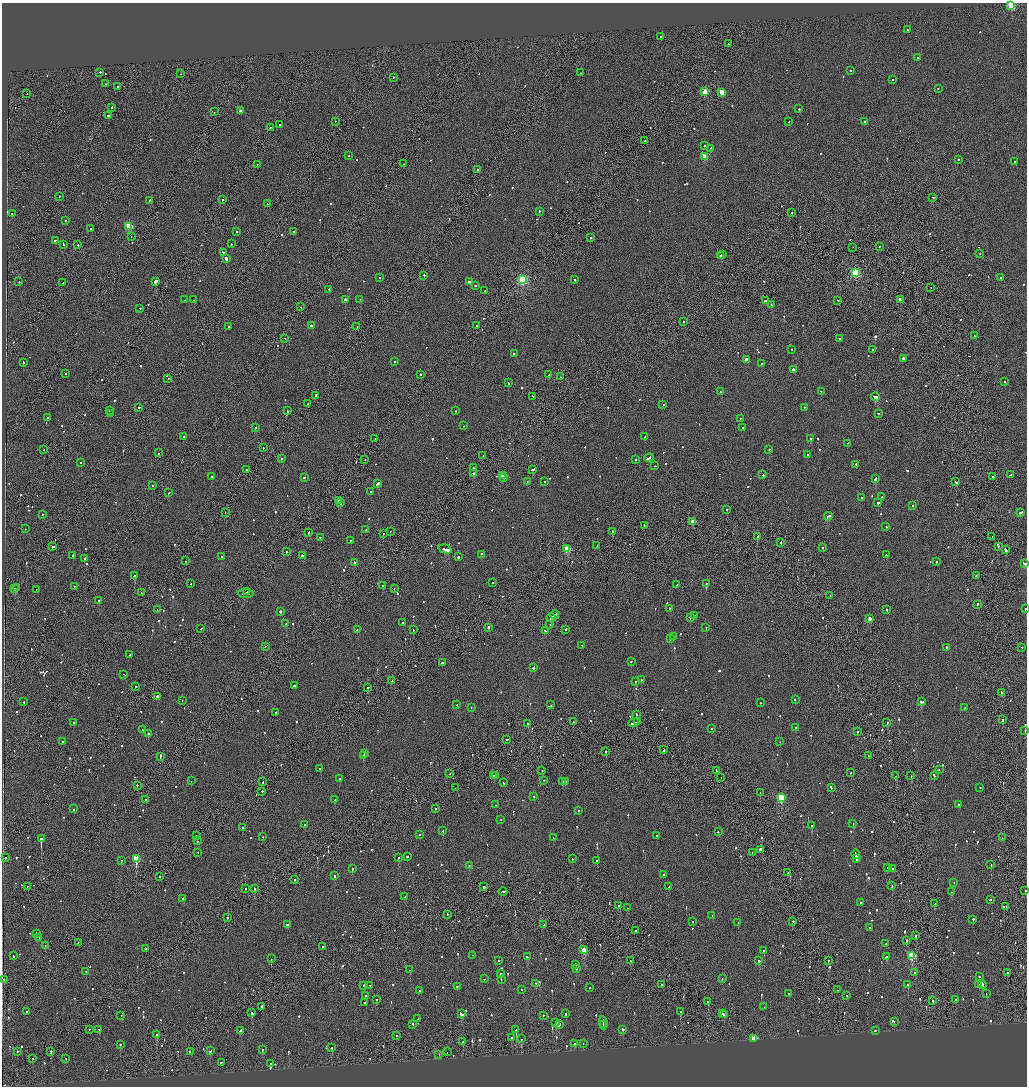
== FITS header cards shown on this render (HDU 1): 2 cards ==
NAXIS1  =                 2050
NAXIS2  =                 2168

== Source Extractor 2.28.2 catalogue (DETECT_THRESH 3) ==
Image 2050 x 2168 px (HDU 1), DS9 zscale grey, zoomed out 1/2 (1 PNG px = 2 x 2 image px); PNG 1029 x 1088 px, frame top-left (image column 2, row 2167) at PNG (2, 3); each listed source drawn as its Kron ellipse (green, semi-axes under 4 px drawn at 4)
Background -0.0894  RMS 0.067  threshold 0.201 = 3 sigma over >= 5 px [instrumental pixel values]
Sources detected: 1067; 64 cannot appear on this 1/2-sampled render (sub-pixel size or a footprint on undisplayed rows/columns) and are neither listed nor drawn; of the other 1003, the 500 brightest by FLUX_AUTO listed and drawn (503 fainter detections omitted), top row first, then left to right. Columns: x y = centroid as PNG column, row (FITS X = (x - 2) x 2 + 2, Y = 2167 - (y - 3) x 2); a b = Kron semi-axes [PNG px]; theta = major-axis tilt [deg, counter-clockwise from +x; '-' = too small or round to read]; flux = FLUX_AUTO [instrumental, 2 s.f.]
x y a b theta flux
1011 6 3 3 - 900
907 30 2 2 - 86
660 37 2 1 - 80
728 44 2 2 - 110
918 58 2 2 - 120
850 70 2 2 - 76
100 72 2 2 - 180
580 73 2 2 - 120
181 74 2 2 - 70
393 77 2 2 - 210
892 79 2 2 - 93
106 84 2 2 - 110
117 87 2 2 - 70
938 88 2 1 - 71
705 92 3 3 - 380
722 92 3 3 - 320
27 94 2 1 - 66
111 107 2 2 - 320
799 109 2 2 - 100
240 111 2 2 - 94
214 112 2 1 - 73
108 116 2 2 - 460
336 121 2 1 - 65
865 121 2 2 - 460
789 122 2 2 - 88
280 124 2 1 - 120
270 127 2 1 - 120
645 141 2 1 - 130
704 145 2 2 - 210
710 148 2 2 - 74
349 156 2 1 - 78
705 157 3 3 - 360
958 159 2 2 - 90
1015 161 2 2 - 130
257 164 2 2 - 70
403 164 2 2 - 77
477 170 2 2 - 510
59 196 2 2 - 120
933 197 2 2 - 85
223 199 2 1 - 80
149 200 3 2 - 210
267 204 2 1 - 75
539 211 2 2 - 91
792 212 2 2 - 81
12 213 2 2 - 72
65 221 2 2 - 140
129 226 3 3 - 520
91 229 2 2 - 98
236 232 2 2 - 120
294 232 2 2 - 670
131 237 2 1 - 87
591 238 2 2 - 83
55 240 2 1 - 220
63 244 3 2 - 480
231 244 2 2 - 110
78 245 2 2 - 120
880 246 2 2 - 99
853 247 2 1 - 71
223 252 2 2 - 81
980 253 2 2 - 110
722 254 2 2 - 68
720 255 2 2 - 190
226 259 4 2 - 1700
855 273 3 3 - 1200
424 275 2 2 - 180
379 277 2 2 - 150
1000 278 2 2 - 400
522 279 3 3 - 1700
575 280 2 2 - 110
469 281 2 2 - 130
19 282 2 2 - 74
155 282 3 2 - 1100
63 283 2 1 - 80
475 286 2 2 - 300
931 288 2 2 - 120
329 289 2 2 - 140
485 291 2 2 - 140
345 299 2 2 - 1300
360 299 2 2 - 290
900 299 4 2 - 900
184 300 2 1 - 240
194 300 2 2 - 170
838 300 2 1 - 79
766 301 3 2 - 220
771 305 2 1 - 96
301 307 2 2 - 66
140 308 2 2 - 110
683 322 2 1 - 410
477 325 2 2 - 120
229 326 2 2 - 98
311 326 3 2 - 130
357 327 2 2 - 130
975 336 2 2 - 120
285 338 2 2 - 94
839 339 2 2 - 150
792 350 2 2 - 160
873 350 2 2 - 260
514 353 2 2 - 94
903 358 2 2 - 360
746 360 3 2 - 200
23 362 3 1 - 340
395 362 2 2 - 120
761 363 2 2 - 110
793 369 2 2 - 280
65 374 2 2 - 66
420 374 2 2 - 91
549 375 3 2 - 280
560 377 2 2 - 91
168 378 2 2 - 94
1004 381 2 2 - 110
508 383 2 2 - 170
821 391 2 2 - 67
720 392 2 2 - 140
316 395 2 2 - 260
533 396 3 2 - 180
875 397 4 2 - 6400
308 404 2 2 - 660
663 404 2 1 - 66
139 407 2 2 - 160
804 407 2 2 - 120
109 410 2 2 - 89
287 411 2 2 - 120
455 411 2 2 - 87
111 413 3 2 - 160
878 413 2 2 - 140
48 418 2 2 - 200
740 418 2 2 - 92
463 426 2 1 - 130
256 427 2 2 - 79
743 428 2 2 - 160
183 436 2 2 - 99
645 436 2 2 - 100
375 438 2 2 - 89
811 439 2 2 - 520
847 443 2 2 - 74
263 448 2 2 - 110
44 449 2 1 - 150
769 450 2 2 - 110
159 453 2 2 - 140
807 455 2 2 - 95
483 456 2 2 - 140
281 458 2 2 - 140
649 458 5 2 - 320
365 459 2 1 - 130
635 459 2 2 - 330
81 463 2 2 - 69
856 464 2 2 - 66
655 466 2 2 - 72
473 468 2 1 - 160
533 469 3 2 - 320
246 470 2 2 - 120
473 473 2 2 - 370
763 475 2 2 - 130
1010 475 3 2 - 180
502 476 2 2 - 190
993 476 2 1 - 220
211 477 2 2 - 69
304 477 3 2 - 110
504 478 2 2 - 250
875 479 4 2 - 230
527 481 2 2 - 96
545 482 2 2 - 150
956 482 3 2 - 420
377 484 4 2 - 290
152 485 2 2 - 71
371 491 2 2 - 66
169 493 2 2 - 120
882 497 2 2 - 220
862 498 2 2 - 65
338 500 2 2 - 170
340 503 2 2 - 530
878 503 2 2 - 280
913 505 2 2 - 68
727 509 2 2 - 110
225 512 2 2 - 66
1021 512 4 2 - 190
42 514 2 2 - 85
828 516 4 2 - 200
693 521 3 2 - 210
644 525 2 1 - 89
886 527 2 2 - 85
25 529 2 2 - 67
366 530 2 2 - 110
390 531 2 2 - 68
612 531 2 2 - 220
309 532 2 2 - 640
383 533 2 2 - 65
758 536 3 2 - 130
992 536 2 1 - 71
320 537 2 2 - 120
350 540 2 2 - 83
781 543 3 1 - 230
52 546 2 1 - 450
597 546 2 1 - 70
998 546 2 2 - 81
822 548 2 2 - 380
445 549 7 2 -16 2400
567 549 3 3 - 570
1006 550 3 2 - 200
286 552 2 1 - 130
482 554 2 2 - 100
73 555 2 2 - 970
302 555 2 2 - 450
887 555 3 2 - 150
222 557 2 2 - 100
458 557 2 2 - 330
85 558 2 2 - 170
185 561 2 1 - 79
937 561 2 2 - 110
354 562 2 2 - 230
1024 563 3 2 - 310
976 575 2 2 - 110
134 576 2 2 - 990
493 583 2 2 - 94
706 583 2 2 - 96
191 584 2 2 - 69
677 585 2 2 - 69
74 586 2 1 - 110
382 586 2 2 - 230
17 587 2 1 - 70
15 588 2 2 - 440
394 588 2 1 - 350
36 589 2 1 - 120
247 592 2 1 - 76
141 593 2 2 - 190
246 593 8 2 -5 580
830 596 3 2 - 370
99 601 2 2 - 1400
977 604 2 1 - 140
669 608 2 2 - 130
1025 608 2 2 - 77
887 609 2 2 - 79
157 610 2 2 - 66
280 611 2 2 - 450
555 615 4 2 - 300
694 615 2 2 - 86
690 617 2 2 - 100
551 618 4 2 - 270
870 618 3 2 - 120
403 622 2 2 - 240
286 623 2 2 - 200
550 624 2 1 - 140
488 627 3 2 - 130
201 628 2 2 - 110
706 628 2 2 - 93
566 629 2 2 - 91
357 630 2 1 - 72
413 630 2 2 - 80
545 630 3 2 - 260
674 636 2 2 - 75
670 639 2 1 - 500
582 645 2 2 - 89
265 646 2 2 - 86
946 647 2 2 - 170
1022 647 2 2 - 110
130 655 2 2 - 100
631 661 2 1 - 240
442 663 2 2 - 300
533 668 3 2 - 590
123 674 2 1 - 90
641 680 2 2 - 71
392 681 2 1 - 75
635 682 2 2 - 130
135 686 2 2 - 66
294 686 2 2 - 650
368 687 2 2 - 690
1001 692 3 1 - 180
157 696 2 2 - 630
795 699 2 2 - 69
182 700 2 1 - 93
921 701 4 2 - 310
24 702 2 2 - 65
760 703 2 2 - 95
457 705 2 2 - 76
551 705 2 2 - 83
471 707 2 2 - 72
965 708 2 2 - 110
276 712 2 2 - 100
636 714 3 2 - 140
1003 720 2 2 - 280
637 721 2 2 - 150
573 722 2 1 - 170
74 723 2 2 - 110
634 723 6 2 21 410
887 723 3 2 - 340
528 724 2 2 - 220
712 728 2 2 - 84
796 728 2 2 - 250
142 730 3 2 - 82
1025 730 2 1 - 210
857 732 2 1 - 360
148 734 2 2 - 160
507 740 2 2 - 110
63 742 2 2 - 100
780 742 2 2 - 74
664 750 2 2 - 220
606 751 2 2 - 130
364 754 2 2 - 560
160 756 3 2 - 290
363 756 2 1 - 100
868 756 2 1 - 69
320 769 2 2 - 400
542 770 2 2 - 78
716 770 3 2 - 160
939 770 2 2 - 75
851 773 2 1 - 69
450 774 2 1 - 76
494 775 2 2 - 110
496 775 2 2 - 81
934 775 3 2 - 100
896 776 2 2 - 88
911 776 2 2 - 66
340 778 2 2 - 68
721 778 2 1 - 540
544 780 2 1 - 86
191 781 2 1 - 400
263 782 2 2 - 120
563 782 3 2 - 450
566 782 2 2 - 350
503 783 2 2 - 71
137 785 2 2 - 74
831 787 2 2 - 96
980 787 2 2 - 90
455 788 2 1 - 69
262 791 2 2 - 210
760 792 2 1 - 71
534 796 2 2 - 160
781 797 3 3 - 900
146 800 2 2 - 98
335 800 2 2 - 710
495 805 2 2 - 100
958 805 2 2 - 120
74 809 2 2 - 140
435 809 2 1 - 220
578 810 2 2 - 90
501 820 2 2 - 66
853 824 2 2 - 440
304 825 2 2 - 66
812 826 2 2 - 350
242 828 2 2 - 120
443 831 2 2 - 93
718 832 2 1 - 120
419 835 2 2 - 71
657 835 2 2 - 75
196 836 2 1 - 76
263 837 2 1 - 88
553 838 2 1 - 85
1002 838 2 2 - 67
41 839 3 2 - 5500
197 841 2 1 - 120
760 849 2 2 - 720
198 852 2 2 - 73
752 852 2 2 - 89
856 854 5 2 - 350
407 856 2 2 - 220
6 857 2 2 - 150
136 858 3 3 - 610
398 858 2 2 - 75
856 858 3 2 - 400
572 859 2 2 - 85
121 860 2 2 - 130
597 861 2 2 - 91
991 864 2 2 - 80
469 866 2 2 - 99
887 867 2 2 - 68
893 868 2 2 - 190
352 869 2 2 - 200
788 872 2 1 - 92
663 875 2 2 - 100
334 876 2 2 - 110
159 877 2 2 - 220
294 880 2 2 - 90
954 882 2 2 - 110
892 885 2 1 - 69
28 886 2 1 - 140
484 887 2 2 - 400
669 887 2 2 - 130
254 888 3 2 - 140
246 889 2 2 - 88
1025 890 2 2 - 68
503 891 4 2 - 260
952 892 2 1 - 300
405 897 3 2 - 170
183 898 2 2 - 110
990 900 2 2 - 280
861 902 2 2 - 99
935 904 2 2 - 71
619 906 2 2 - 170
1006 906 2 1 - 81
627 908 2 1 - 150
447 914 3 2 - 85
712 916 2 2 - 89
227 918 2 2 - 83
973 919 2 2 - 120
693 921 2 2 - 76
793 921 2 2 - 170
738 923 2 2 - 160
287 924 2 2 - 450
544 925 2 2 - 120
870 928 2 2 - 83
635 931 2 2 - 74
36 933 2 2 - 220
916 935 2 2 - 190
39 937 2 2 - 65
906 940 2 2 - 220
78 942 2 2 - 80
886 944 2 2 - 84
45 945 2 1 - 110
323 946 2 2 - 140
146 949 2 2 - 84
584 950 3 2 - 410
764 951 2 2 - 250
473 955 2 2 - 80
912 955 3 3 - 920
13 956 2 2 - 220
527 957 3 2 - 170
886 957 2 2 - 360
271 959 2 1 - 140
499 960 2 2 - 100
630 960 3 2 - 190
828 960 2 2 - 140
759 961 2 2 - 320
576 964 2 2 - 220
576 969 2 2 - 83
410 970 2 2 - 120
86 971 2 2 - 100
915 972 2 2 - 69
1007 973 2 2 - 74
501 974 2 2 - 120
979 976 2 2 - 120
4 979 2 2 - 66
484 979 2 1 - 100
501 979 2 2 - 65
722 979 2 2 - 120
536 983 2 2 - 72
661 984 2 1 - 110
982 984 5 2 - 400
364 985 2 2 - 65
370 985 2 2 - 110
908 985 2 2 - 690
979 985 2 2 - 210
457 986 2 1 - 120
589 988 2 2 - 73
522 990 2 2 - 88
838 990 2 1 - 87
419 991 2 1 - 130
788 994 2 2 - 130
986 994 2 1 - 74
847 995 2 2 - 67
366 996 3 2 - 200
376 1000 2 2 - 88
956 1000 2 2 - 96
708 1001 2 2 - 530
933 1001 2 1 - 91
365 1002 2 2 - 71
262 1007 2 2 - 400
764 1007 2 2 - 73
26 1011 2 2 - 140
680 1012 2 2 - 100
252 1013 3 2 - 760
722 1013 2 2 - 140
461 1014 4 2 - 230
565 1014 2 2 - 370
121 1015 2 1 - 360
543 1015 2 2 - 110
724 1015 2 2 - 820
418 1019 2 2 - 150
894 1021 2 2 - 190
556 1022 3 2 - 370
603 1023 7 2 -82 530
413 1024 2 2 - 260
559 1025 3 2 - 380
603 1025 2 1 - 220
90 1029 2 2 - 96
99 1029 2 1 - 85
623 1029 2 2 - 230
240 1030 3 2 - 240
516 1030 2 2 - 880
875 1030 2 2 - 180
157 1034 2 2 - 230
396 1035 2 2 - 89
512 1037 2 2 - 520
754 1038 3 2 - 800
521 1039 2 2 - 280
463 1042 2 2 - 180
583 1043 2 2 - 67
120 1044 2 2 - 320
574 1044 2 2 - 92
332 1048 2 2 - 86
262 1049 3 2 - 190
17 1051 2 2 - 110
51 1051 2 2 - 120
190 1051 2 2 - 77
210 1051 2 2 - 220
447 1052 2 1 - 95
439 1055 2 1 - 94
33 1058 2 2 - 75
66 1058 2 2 - 77
221 1062 2 2 - 87
270 1063 2 2 - 210
At the frame edge (FLAGS 8, measured only in part): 4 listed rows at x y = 1011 6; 1024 563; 1025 608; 1025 890
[503 fainter detections neither listed nor drawn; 64 sub-pixel or undisplayed-footprint detections neither listed nor drawn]